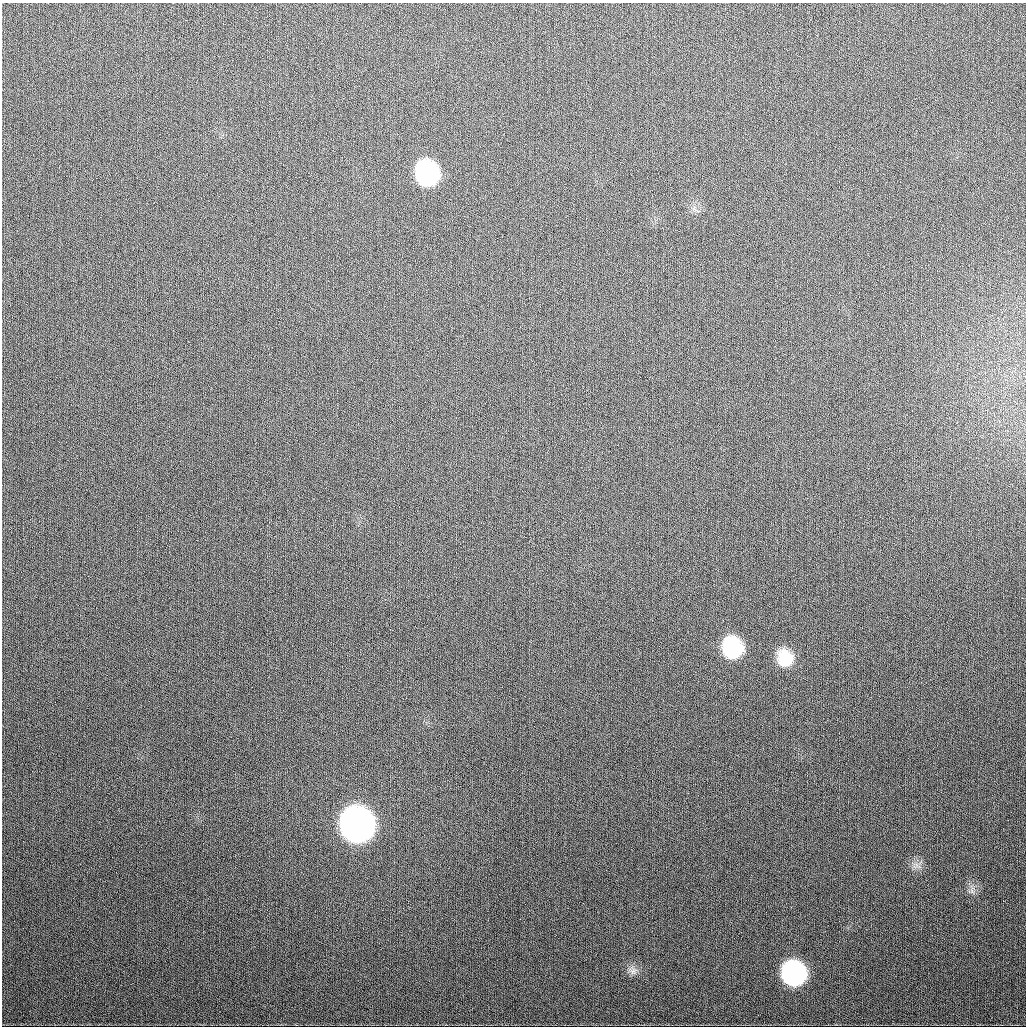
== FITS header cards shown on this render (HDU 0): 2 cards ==
NAXIS1  =                 1024
NAXIS2  =                 1024

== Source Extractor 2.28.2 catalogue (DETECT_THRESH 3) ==
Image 1024 x 1024 px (HDU 0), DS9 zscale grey, 1 PNG px = 1 image px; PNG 1028 x 1028 px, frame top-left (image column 1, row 1024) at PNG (2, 3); no overlay
Background 351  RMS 13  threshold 39.6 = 3 sigma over >= 5 px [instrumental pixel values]
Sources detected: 8; all 8 listed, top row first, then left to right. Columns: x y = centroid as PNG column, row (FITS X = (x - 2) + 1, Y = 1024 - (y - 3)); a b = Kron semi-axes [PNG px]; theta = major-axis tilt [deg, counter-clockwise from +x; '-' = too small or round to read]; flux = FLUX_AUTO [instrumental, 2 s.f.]
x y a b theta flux
427 173 21 18 -77 120000
732 648 20 17 -71 64000
785 658 19 17 -71 24000
356 825 21 19 -66 920000
917 865 7 4 -71 2900
972 891 8 4 -53 2600
633 971 12 10 -55 5800
793 973 18 17 - 160000